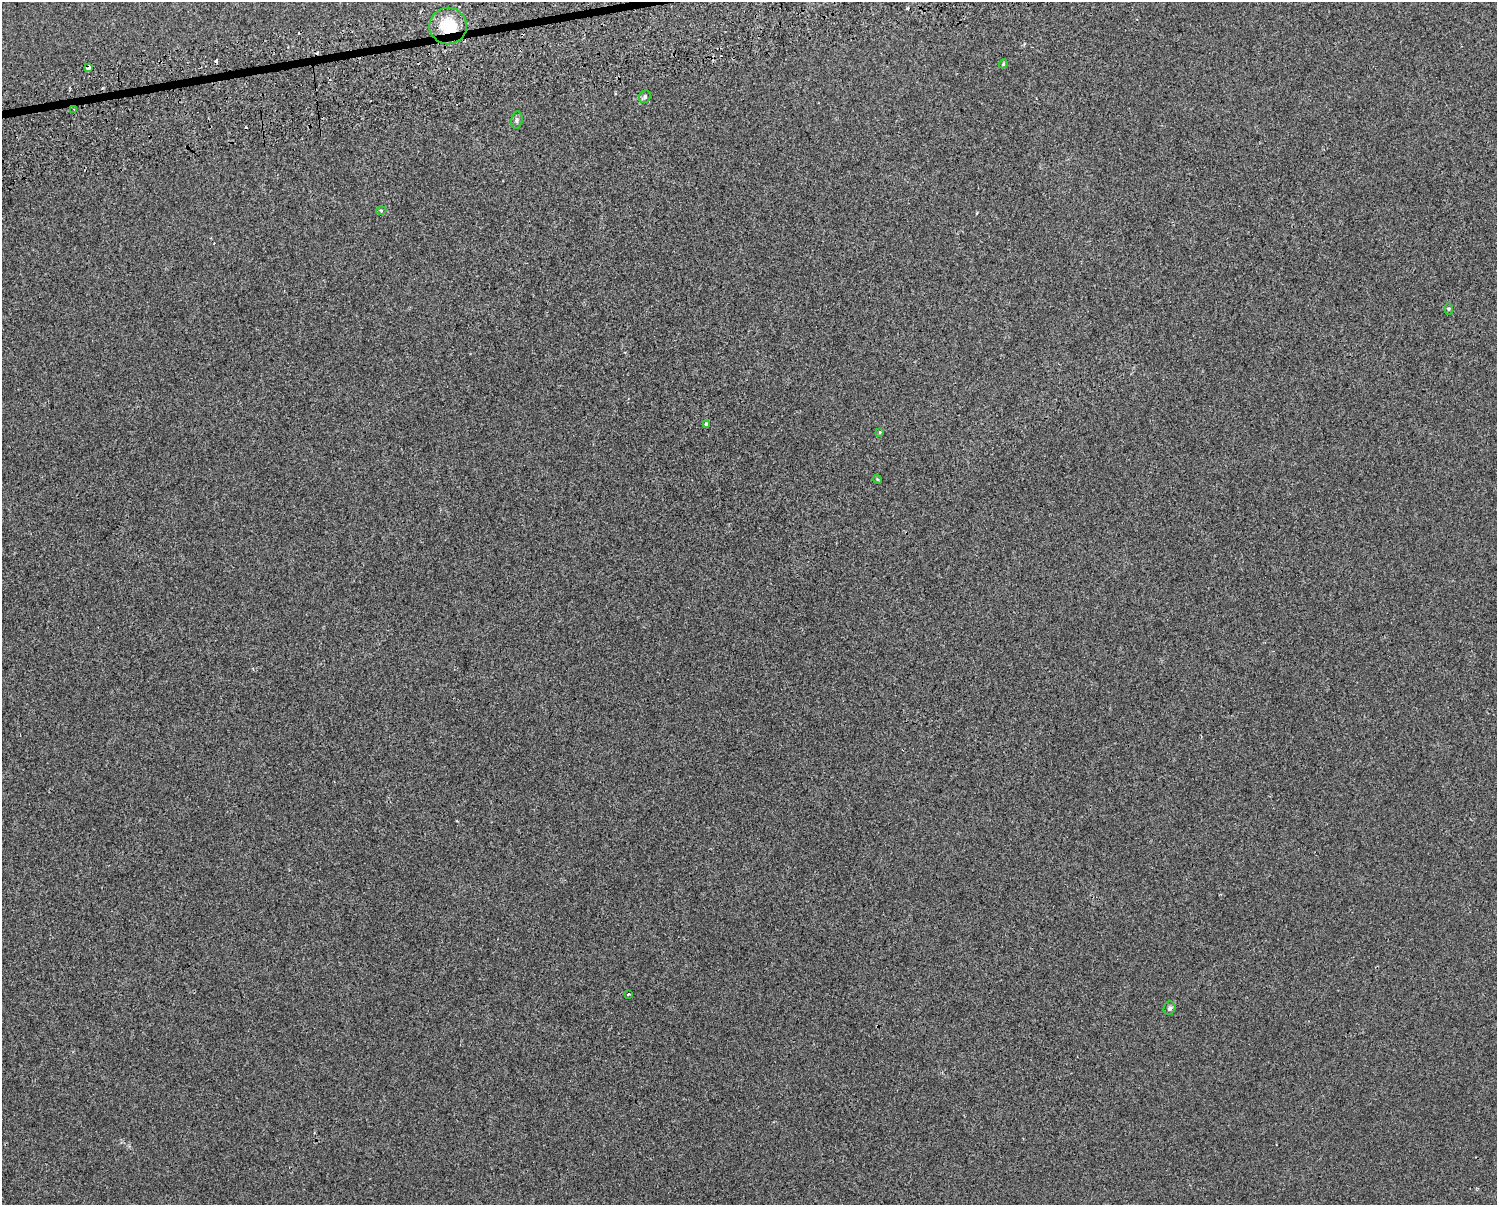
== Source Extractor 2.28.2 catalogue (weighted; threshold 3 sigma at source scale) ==
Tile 8 of 3 x 4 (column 2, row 3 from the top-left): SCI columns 1552-3046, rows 1242-2444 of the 4643 x 4891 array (HDU 1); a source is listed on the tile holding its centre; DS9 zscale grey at full resolution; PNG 1499 x 1207 px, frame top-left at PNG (2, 2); each listed source drawn as its Kron ellipse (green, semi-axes under 4 px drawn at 4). Shown black and unused: <1% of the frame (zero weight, under 2 of 3 exposures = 3% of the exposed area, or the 3 px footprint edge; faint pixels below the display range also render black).
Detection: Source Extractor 2.28.2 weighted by HDU 2 'WHT'; one run over the whole footprint, this tile lists its part. Background 0.0013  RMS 0.0053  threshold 0.024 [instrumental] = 3 sigma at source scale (4.5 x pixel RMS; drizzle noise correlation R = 1.50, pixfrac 1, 0.0396/0.0396 arcsec/px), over >= 5 px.
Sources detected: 18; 5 cosmic-ray / hot-pixel residue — neither listed nor drawn; the other 13 listed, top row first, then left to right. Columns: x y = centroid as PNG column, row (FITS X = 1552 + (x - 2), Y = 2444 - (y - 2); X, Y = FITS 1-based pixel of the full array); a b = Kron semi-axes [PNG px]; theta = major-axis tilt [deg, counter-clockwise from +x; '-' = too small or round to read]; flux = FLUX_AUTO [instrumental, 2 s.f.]
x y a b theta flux
448 26 18 18 - 18
1003 64 4 3 - 0.48
88 68 4 4 - 8.1
645 97 6 5 - 1.2
74 110 3 3 - 0.69
517 120 9 5 81 1.3
381 210 5 3 - 0.48
1449 309 6 4 90 0.63
707 424 3 3 - 4.8
880 432 3 3 - 0.83
877 479 5 3 - 0.53
628 994 3 3 - 1.4
1169 1008 7 5 70 1.3
Overlapping masked pixels (flux is a lower limit): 3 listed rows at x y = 448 26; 88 68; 74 110